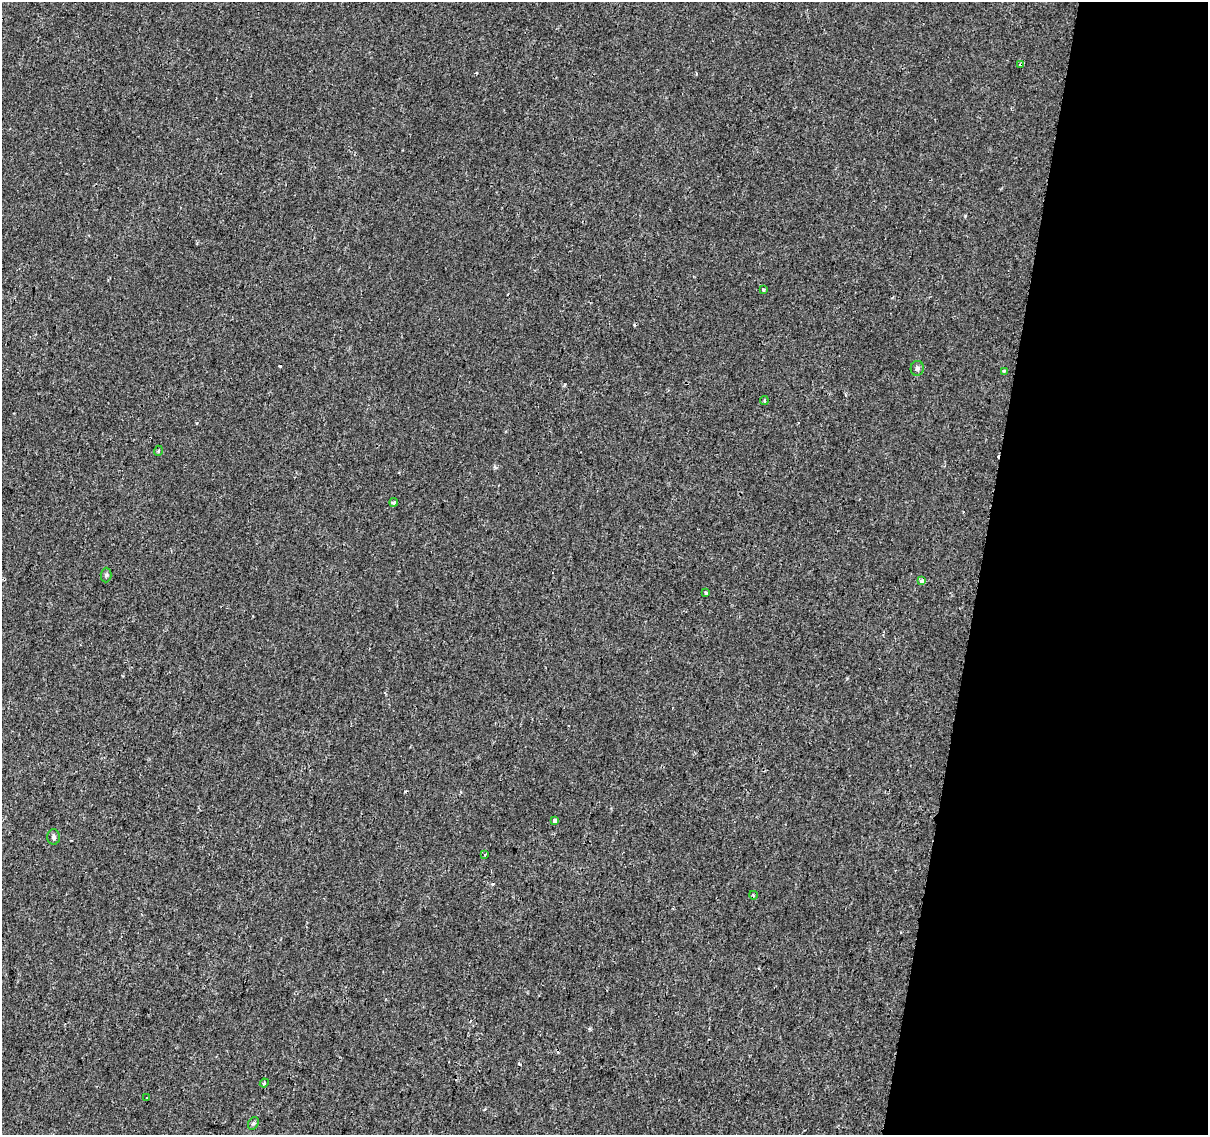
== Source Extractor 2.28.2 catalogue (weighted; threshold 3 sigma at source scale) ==
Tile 8 of 4 x 4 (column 4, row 2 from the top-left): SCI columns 3643-4848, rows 2550-3682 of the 4868 x 5159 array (HDU 1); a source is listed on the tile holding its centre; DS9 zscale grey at full resolution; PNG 1210 x 1137 px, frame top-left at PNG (2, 2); each listed source drawn as its Kron ellipse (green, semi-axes under 4 px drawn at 4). Shown black and unused: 19% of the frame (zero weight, under 2 of 3 exposures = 3% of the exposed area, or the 3 px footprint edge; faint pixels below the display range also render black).
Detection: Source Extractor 2.28.2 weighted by HDU 2 'WHT'; one run over the whole footprint, this tile lists its part. Background 1.45e-04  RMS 0.0039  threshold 0.0174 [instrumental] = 3 sigma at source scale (4.5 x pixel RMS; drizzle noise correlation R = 1.50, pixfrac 1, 0.0396/0.0396 arcsec/px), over >= 5 px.
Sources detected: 23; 6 cosmic-ray / hot-pixel residue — neither listed nor drawn; the other 17 listed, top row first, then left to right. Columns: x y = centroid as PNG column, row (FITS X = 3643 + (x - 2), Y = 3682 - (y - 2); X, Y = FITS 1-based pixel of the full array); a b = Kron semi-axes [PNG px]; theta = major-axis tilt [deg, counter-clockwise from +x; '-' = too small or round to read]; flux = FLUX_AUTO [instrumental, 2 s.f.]
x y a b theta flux
1021 65 4 3 - 1.4
763 289 3 3 - 0.73
917 368 7 6 - 1.1
1004 371 3 3 - 1.6
764 400 4 3 - 0.53
158 451 5 3 - 0.41
394 502 4 3 - 1.8
106 575 7 5 88 0.77
922 581 4 3 - 1.2
706 593 3 3 - 0.85
554 820 4 3 - 1.2
54 837 7 6 - 0.97
485 855 3 3 - 0.53
753 895 4 3 - 0.36
264 1083 4 4 - 0.48
147 1098 2 2 - 0.36
253 1123 6 5 - 0.57
Overlapping masked pixels (flux is a lower limit): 1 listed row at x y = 1021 65